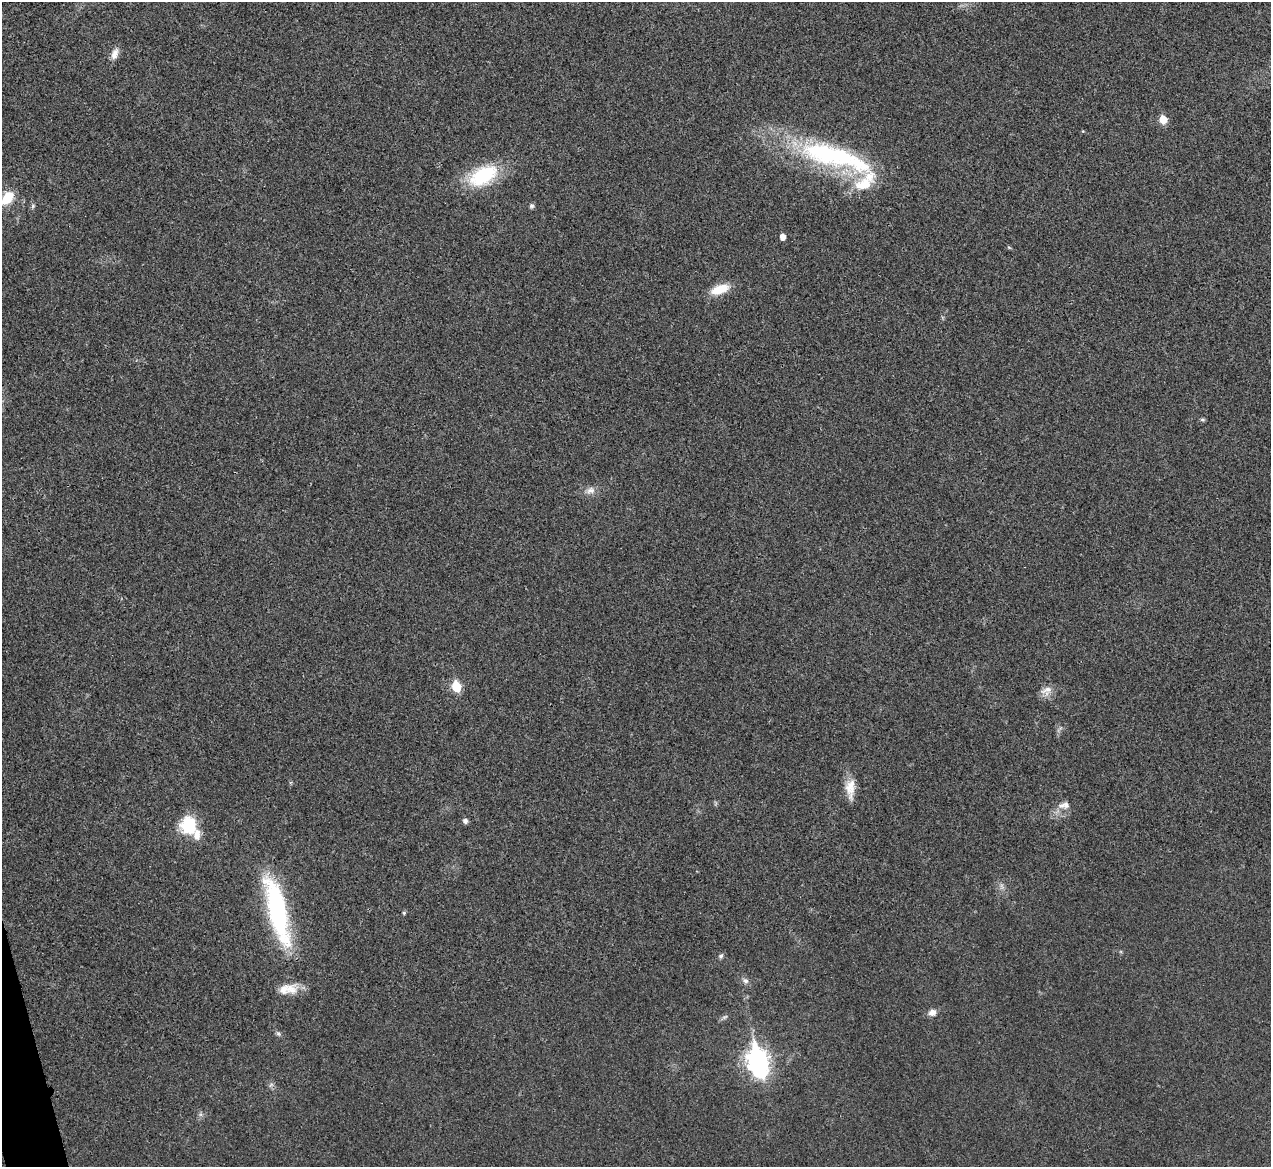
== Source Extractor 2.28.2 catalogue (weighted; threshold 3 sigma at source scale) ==
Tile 7 of 4 x 4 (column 3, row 2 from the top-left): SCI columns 2543-3811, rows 2476-3640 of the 5086 x 5069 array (HDU 1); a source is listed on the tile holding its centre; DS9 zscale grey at full resolution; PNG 1273 x 1169 px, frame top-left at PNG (2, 2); no overlay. Shown black and unused: <1% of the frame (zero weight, under 3 of 4 exposures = <1% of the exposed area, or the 3 px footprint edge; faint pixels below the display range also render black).
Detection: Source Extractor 2.28.2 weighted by HDU 2 'WHT'; one run over the whole footprint, this tile lists its part. Background 0.0296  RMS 0.0061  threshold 0.0272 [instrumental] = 3 sigma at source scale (4.5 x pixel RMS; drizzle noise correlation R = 1.50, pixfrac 1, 0.05/0.05 arcsec/px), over >= 5 px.
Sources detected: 34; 3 too faint to see at this stretch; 2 inside a brighter object's white glare — not listed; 2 inside a brighter listed object's ellipse — not listed separately; the other 27 listed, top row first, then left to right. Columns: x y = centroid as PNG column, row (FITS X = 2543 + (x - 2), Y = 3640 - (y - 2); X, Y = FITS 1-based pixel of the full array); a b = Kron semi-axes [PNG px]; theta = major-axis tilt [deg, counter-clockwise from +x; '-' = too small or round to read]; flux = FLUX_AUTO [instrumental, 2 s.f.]
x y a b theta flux
115 54 16 8 70 4.6
1163 119 6 5 - 13
1083 131 5 4 - 0.5
834 156 102 26 -17 110
483 175 33 19 29 43
7 198 14 10 53 16
33 206 6 5 - 1.1
532 206 7 6 - 1.3
783 237 5 4 - 4.8
1009 247 6 4 -3 0.68
720 289 22 10 20 13
1202 420 7 4 -6 0.91
590 490 14 9 23 4.3
456 687 6 5 - 30
1047 690 18 9 17 4.8
850 788 27 11 -89 9.5
1064 805 18 10 7 5.2
465 821 5 5 - 2.4
190 828 22 14 7 18
277 910 77 19 -76 99
404 913 5 4 - 0.82
721 956 6 5 - 1.6
745 980 10 6 -32 2.3
288 989 26 13 7 10
932 1012 10 8 24 4
278 1034 8 5 -49 1.4
757 1059 10 8 -82 310
Isophote crosses this tile's border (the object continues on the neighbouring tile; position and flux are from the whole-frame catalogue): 1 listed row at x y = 7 198